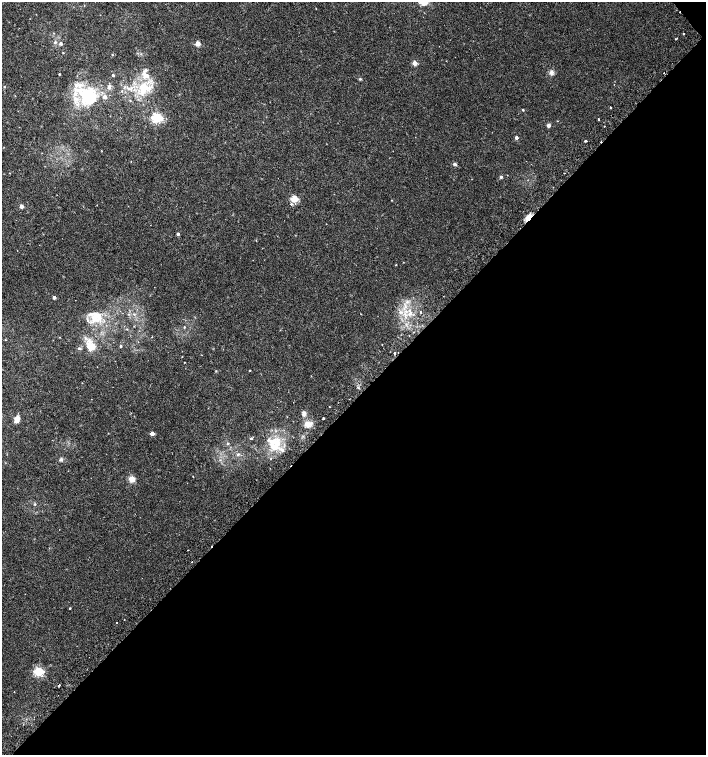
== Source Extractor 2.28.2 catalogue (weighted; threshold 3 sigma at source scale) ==
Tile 12 of 4 x 4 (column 4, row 3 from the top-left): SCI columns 4408-5815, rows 1543-3047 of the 6060 x 6084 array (HDU 1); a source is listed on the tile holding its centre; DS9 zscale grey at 2 x 2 block average (1 PNG px = mean of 2 x 2 image px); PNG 708 x 757 px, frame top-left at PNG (2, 2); no overlay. Shown black and unused: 47% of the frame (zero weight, under 2 of 3 exposures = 2% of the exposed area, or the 3 px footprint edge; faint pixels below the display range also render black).
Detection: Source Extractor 2.28.2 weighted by HDU 2 'WHT'; one run over the whole footprint, this tile lists its part. Background 0.00538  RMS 0.0026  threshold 0.0118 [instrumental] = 3 sigma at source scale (4.5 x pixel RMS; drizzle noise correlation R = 1.50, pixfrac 1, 0.0396/0.0396 arcsec/px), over >= 5 px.
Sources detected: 83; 1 inside a brighter object's white glare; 5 cosmic-ray / hot-pixel residue — not listed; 9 inside a brighter listed object's ellipse — not listed separately; the other 68 listed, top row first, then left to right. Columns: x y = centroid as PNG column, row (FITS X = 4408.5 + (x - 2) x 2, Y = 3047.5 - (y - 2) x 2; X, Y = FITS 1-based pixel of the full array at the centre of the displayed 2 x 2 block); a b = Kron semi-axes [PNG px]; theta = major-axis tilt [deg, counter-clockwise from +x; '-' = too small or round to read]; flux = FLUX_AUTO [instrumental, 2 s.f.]
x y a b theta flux
684 34 2 2 - 1.6
198 43 3 2 - 10
61 44 4 3 - 1.2
63 53 2 2 - 0.37
112 55 2 2 - 0.27
414 63 3 2 - 8
551 72 6 5 - 1.8
59 74 2 2 - 0.46
113 75 2 2 - 0.82
147 76 6 5 - 3
360 79 3 3 - 0.57
80 85 8 4 -9 3
109 86 4 3 - 0.93
144 86 10 7 -74 6.9
5 87 3 2 - 0.33
128 89 4 3 - 1
122 91 3 2 - 0.37
89 98 21 15 31 23
130 101 3 2 - 0.32
610 108 2 2 - 3.8
523 110 2 2 - 0.59
157 118 4 3 - 71
598 119 2 2 - 0.81
558 121 2 2 - 0.23
548 126 4 4 - 1.5
516 138 3 2 - 2.5
586 141 2 2 - 3.3
455 164 5 4 - 1.1
501 177 4 3 - 0.75
294 199 3 3 - 21
291 204 3 2 - 0.79
21 206 2 2 - 5.2
528 217 8 5 58 3.5
178 234 2 2 - 1.4
396 265 2 2 - 0.3
54 297 2 2 - 2.5
407 302 3 3 - 0.73
400 312 4 3 - 1.1
421 312 2 2 - 0.44
410 313 6 4 42 2.4
134 314 3 2 - 0.52
361 314 2 2 - 0.23
96 316 13 7 -39 6.3
184 327 3 2 - 0.43
127 329 2 2 - 0.3
5 340 3 2 - 0.32
91 346 14 10 -34 7.6
121 346 2 2 - 0.71
79 348 3 3 - 0.82
394 353 2 2 - 0.76
250 370 2 2 - 0.34
304 413 6 6 - 1.6
323 418 2 2 - 0.78
17 419 7 5 68 3.9
307 423 6 5 - 3.8
152 434 3 2 - 5.8
251 438 3 3 - 0.78
228 444 3 3 - 0.56
277 444 18 12 74 12
238 454 4 3 - 0.9
61 459 5 4 - 0.93
193 476 2 2 - 0.26
132 479 7 6 - 3.5
35 504 3 3 - 0.59
70 608 2 2 - 0.47
117 622 2 2 - 0.94
39 671 3 3 - 54
59 685 2 2 - 2.7
Overlapping masked pixels (flux is a lower limit): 1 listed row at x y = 528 217
Diffuse or blended objects may show on this block-average render without a row.